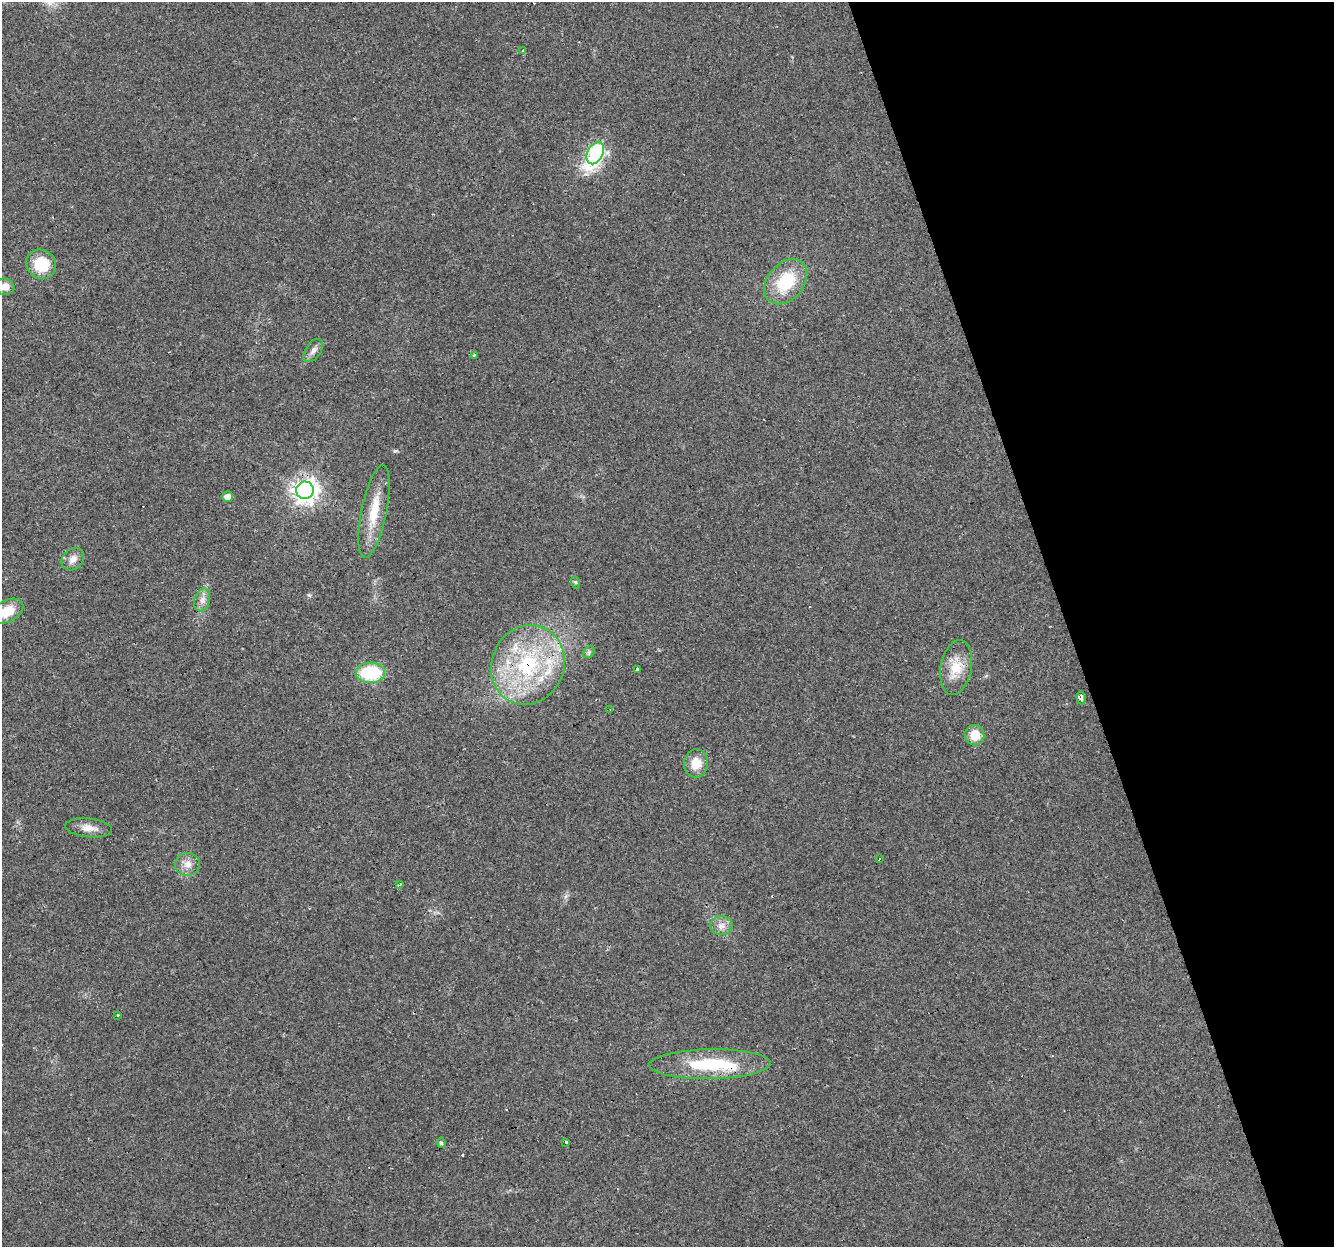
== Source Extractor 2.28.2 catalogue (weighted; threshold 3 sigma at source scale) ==
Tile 12 of 4 x 4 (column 4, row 3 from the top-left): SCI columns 3995-5326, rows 1302-2546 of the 5326 x 5145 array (HDU 1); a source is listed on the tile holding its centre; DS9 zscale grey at full resolution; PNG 1336 x 1249 px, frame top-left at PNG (2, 2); each listed source drawn as its Kron ellipse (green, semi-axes under 4 px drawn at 4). Shown black and unused: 20% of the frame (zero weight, under 3 of 4 exposures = <1% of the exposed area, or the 3 px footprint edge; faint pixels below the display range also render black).
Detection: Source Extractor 2.28.2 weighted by HDU 2 'WHT'; one run over the whole footprint, this tile lists its part. Background 0.0435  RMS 0.0038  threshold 0.0171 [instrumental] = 3 sigma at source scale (4.5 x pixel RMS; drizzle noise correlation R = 1.50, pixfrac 1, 0.0396/0.0396 arcsec/px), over >= 5 px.
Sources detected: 40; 7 cosmic-ray / hot-pixel residue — neither listed nor drawn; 1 inside a brighter listed object's ellipse — not listed separately; the other 32 listed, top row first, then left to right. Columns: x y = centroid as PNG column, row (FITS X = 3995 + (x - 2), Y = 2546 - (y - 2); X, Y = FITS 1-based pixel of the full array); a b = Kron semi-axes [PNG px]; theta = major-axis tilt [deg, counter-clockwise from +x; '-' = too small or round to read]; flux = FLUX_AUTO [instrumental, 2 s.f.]
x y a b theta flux
523 50 3 3 - 0.4
595 153 12 7 63 86
41 264 15 14 - 12
786 282 25 18 49 18
5 287 10 8 -8 3.5
313 350 13 7 55 2
474 355 3 3 - 0.99
305 490 9 8 - 310
228 497 5 5 - 2.9
374 512 47 12 78 12
73 559 12 10 43 2.9
575 582 6 4 -71 0.54
202 600 12 7 75 2.2
8 611 16 11 28 7.5
589 652 6 5 - 0.72
528 665 40 36 66 45
956 668 28 15 79 9.4
638 669 3 3 - 3
370 673 14 10 1 22
1081 698 7 4 -77 3.5
610 710 2 2 - 0.27
975 735 10 9 - 6.4
696 763 14 12 84 5.9
89 828 23 9 -6 3.9
879 859 3 2 - 0.34
188 864 12 11 - 3.4
399 885 4 2 - 0.48
721 926 11 9 1 2.7
118 1015 3 3 - 0.83
710 1064 61 15 1 27
566 1142 3 3 - 2.3
441 1143 5 4 - 0.55
Overlapping masked pixels (flux is a lower limit): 2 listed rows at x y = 528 665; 710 1064
Isophote crosses this tile's border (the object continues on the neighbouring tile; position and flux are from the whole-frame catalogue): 2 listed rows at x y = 5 287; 8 611